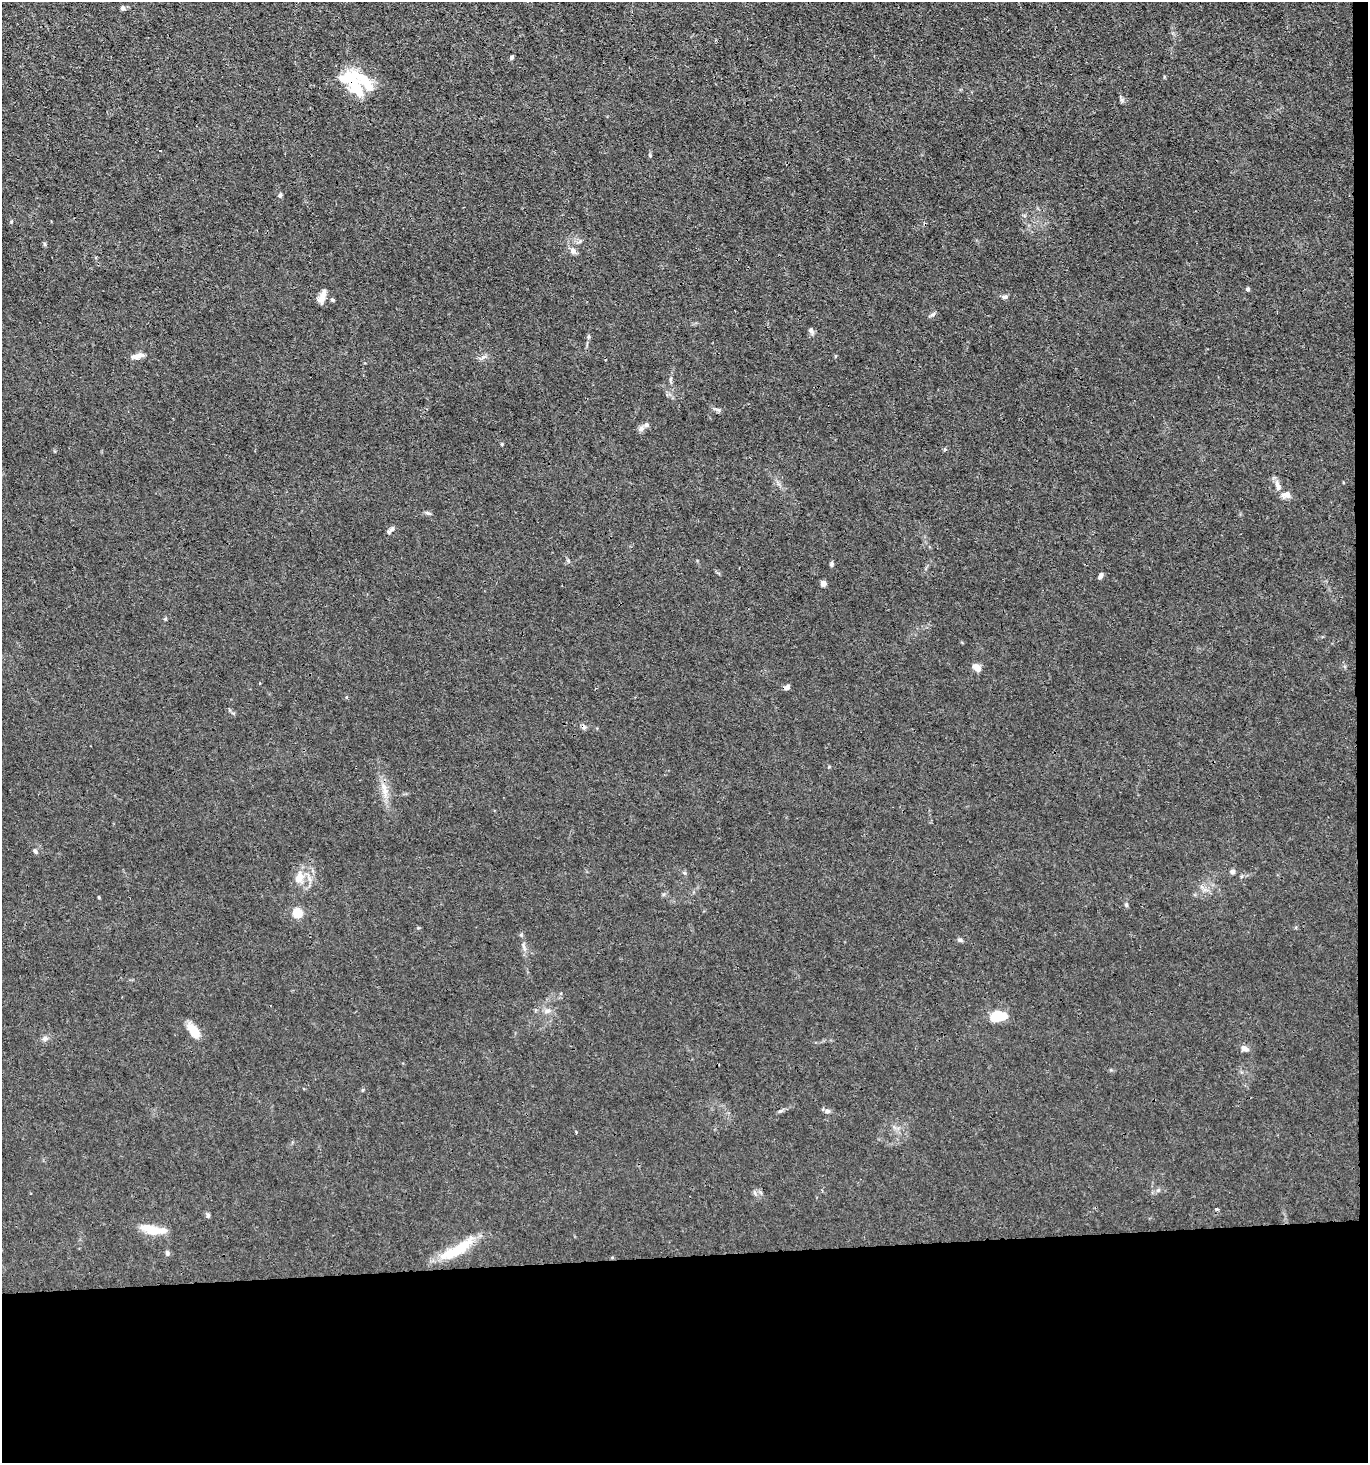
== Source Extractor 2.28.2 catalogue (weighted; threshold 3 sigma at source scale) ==
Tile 9 of 3 x 3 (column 3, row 3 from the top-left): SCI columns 2869-4234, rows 1-1461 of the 4355 x 4384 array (HDU 1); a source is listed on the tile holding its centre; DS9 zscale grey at full resolution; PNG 1370 x 1465 px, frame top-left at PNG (2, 2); no overlay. Shown black and unused: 15% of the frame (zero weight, under 3 of 4 exposures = <1% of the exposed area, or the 3 px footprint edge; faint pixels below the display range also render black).
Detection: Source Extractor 2.28.2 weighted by HDU 2 'WHT'; one run over the whole footprint, this tile lists its part. Background 0.0192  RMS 0.0031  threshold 0.0141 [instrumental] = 3 sigma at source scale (4.5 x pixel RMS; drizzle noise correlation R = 1.50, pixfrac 1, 0.05/0.05 arcsec/px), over >= 5 px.
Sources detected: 59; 1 inside a brighter object's white glare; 2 cosmic-ray / hot-pixel residue — not listed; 6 inside a brighter listed object's ellipse — not listed separately; the other 50 listed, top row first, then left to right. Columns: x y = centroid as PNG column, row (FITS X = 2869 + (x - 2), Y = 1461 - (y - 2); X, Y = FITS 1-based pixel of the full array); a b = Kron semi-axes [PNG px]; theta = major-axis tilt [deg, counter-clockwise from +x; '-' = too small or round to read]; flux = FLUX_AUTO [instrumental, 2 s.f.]
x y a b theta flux
123 8 6 6 - 0.81
511 57 5 4 - 0.7
350 77 24 18 -21 9.5
1122 100 7 4 -71 0.62
280 195 6 5 - 0.58
45 244 6 4 -88 0.43
573 251 9 7 -58 1.4
1247 289 5 4 - 0.61
1004 297 8 5 -5 0.87
322 299 14 10 71 2.2
332 300 5 4 - 0.47
933 314 9 5 27 0.69
811 331 9 6 -52 0.85
588 337 6 4 89 0.54
138 356 18 6 12 2
671 379 7 4 88 0.58
641 429 9 7 59 1
502 444 4 4 - 0.31
1278 485 16 7 -74 2.1
1286 495 12 8 6 2.1
427 513 8 5 -26 0.64
391 530 13 5 45 0.99
832 564 6 5 - 0.65
1100 576 7 4 66 0.99
823 583 6 5 - 1.4
977 668 10 7 -39 2.2
787 687 7 5 28 1
384 790 25 7 -81 3.9
35 851 7 5 -63 0.69
1233 871 6 6 - 0.77
298 878 18 12 26 4.1
1202 887 8 5 -45 0.97
99 897 4 3 - 0.3
1126 905 6 4 -70 0.52
297 913 7 7 - 8.8
960 940 7 5 -11 0.67
524 948 14 4 -72 1.2
547 1011 10 6 19 1.2
998 1016 15 9 8 9.8
193 1031 19 9 -55 5.1
44 1038 7 5 47 0.86
1244 1048 9 6 -24 1.8
780 1111 8 4 35 0.62
827 1111 7 5 -33 0.77
1158 1190 6 4 18 0.6
1216 1209 4 3 - 0.53
208 1215 6 5 - 0.76
151 1229 26 11 -18 6.6
457 1250 49 12 30 12
167 1253 7 5 -72 0.79
Overlapping masked pixels (flux is a lower limit): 1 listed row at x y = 350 77